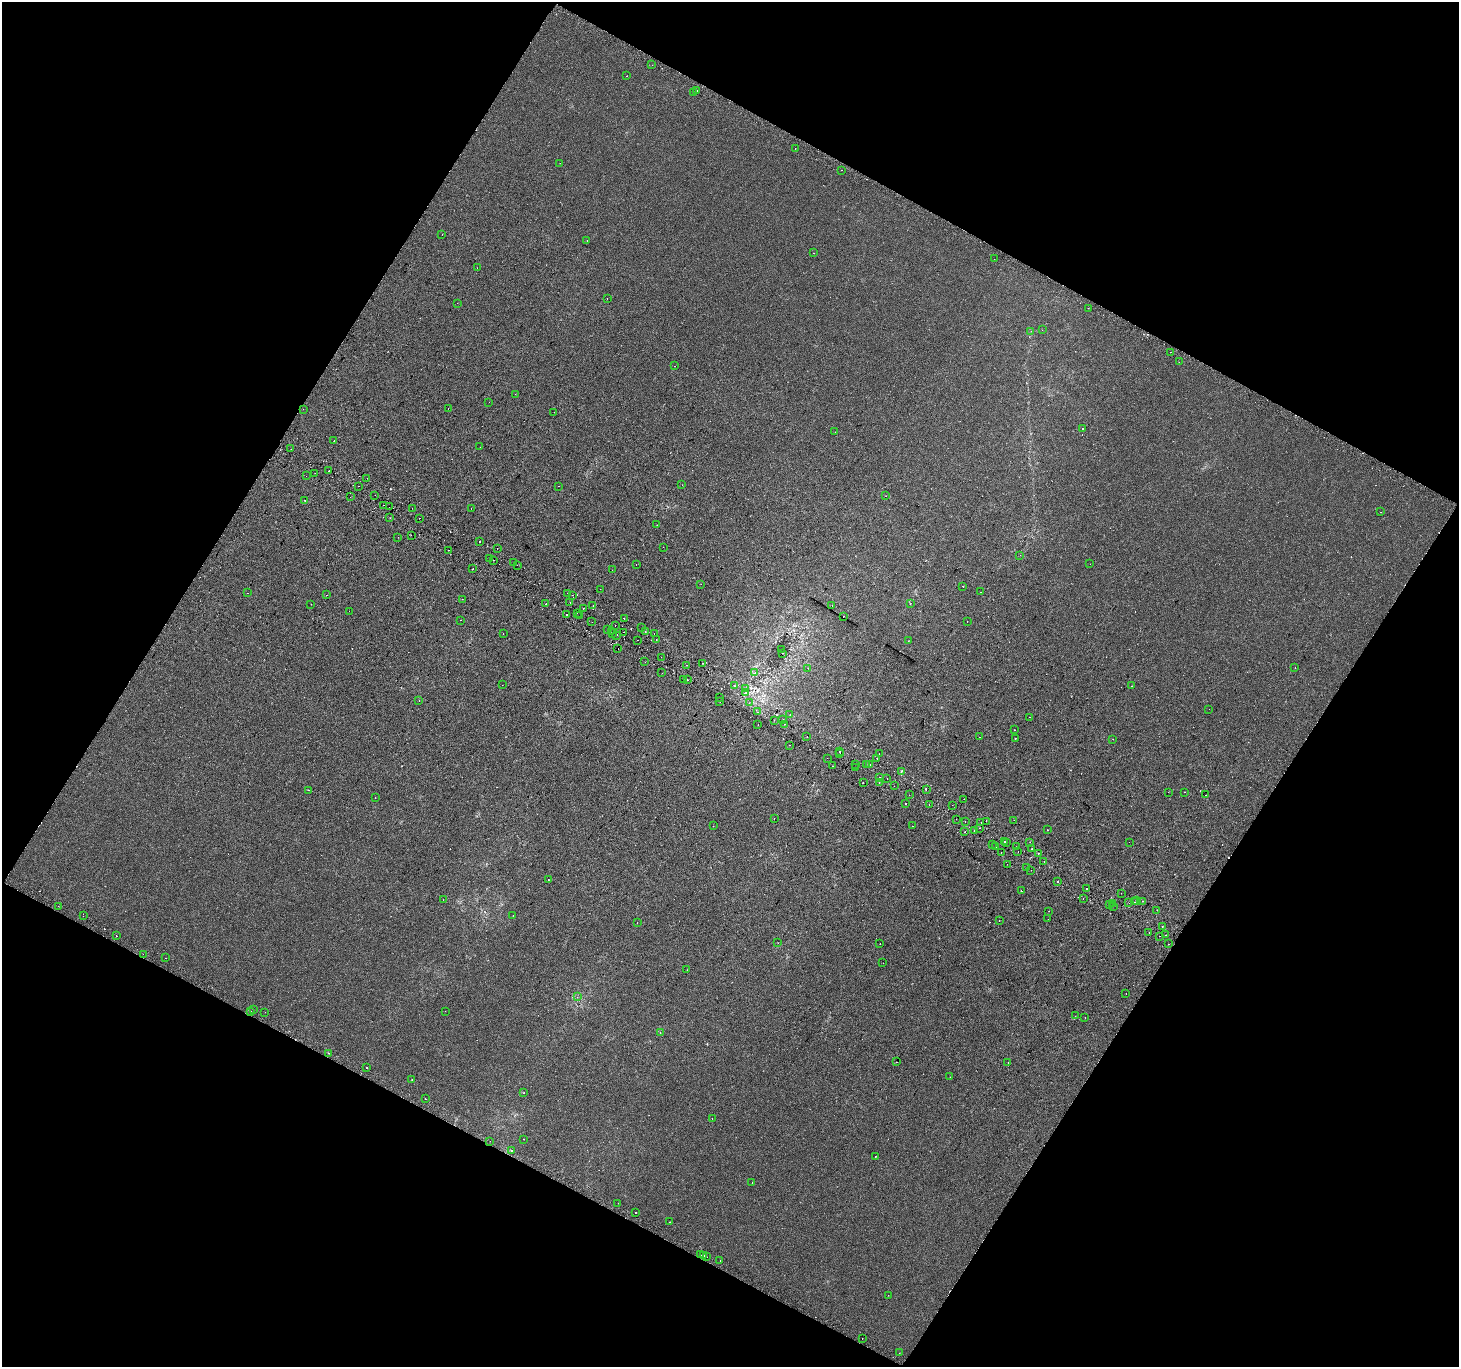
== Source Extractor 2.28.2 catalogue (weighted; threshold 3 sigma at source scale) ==
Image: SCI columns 32-5858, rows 300-5758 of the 5884 x 5991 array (HDU 1 of 3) = the unmasked area's bounding box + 8 px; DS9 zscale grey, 4 x 4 block average (1 PNG px = mean of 4 x 4 image px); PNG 1461 x 1369 px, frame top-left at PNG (2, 2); each listed source drawn as its Kron ellipse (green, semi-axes under 4 px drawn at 4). Shown black and unused: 47% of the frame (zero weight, under 2 of 3 exposures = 2% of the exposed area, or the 3 px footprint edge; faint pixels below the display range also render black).
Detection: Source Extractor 2.28.2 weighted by HDU 2 'WHT'. Background -1.88e-04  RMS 0.0035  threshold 0.0156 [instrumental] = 3 sigma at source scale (4.5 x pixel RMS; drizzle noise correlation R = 1.50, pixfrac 1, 0.0396/0.0396 arcsec/px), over >= 5 px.
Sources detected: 312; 49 cosmic-ray / hot-pixel residue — neither listed nor drawn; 4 coinciding with a brighter row at this scale — not listed separately; the other 259 listed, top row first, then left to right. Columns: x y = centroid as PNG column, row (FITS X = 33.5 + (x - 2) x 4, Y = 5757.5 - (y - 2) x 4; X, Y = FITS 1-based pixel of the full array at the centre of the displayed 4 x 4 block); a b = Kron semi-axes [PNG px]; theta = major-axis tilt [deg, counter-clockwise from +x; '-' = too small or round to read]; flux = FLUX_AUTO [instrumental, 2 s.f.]
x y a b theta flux
652 65 2 2 - 0.91
627 76 2 2 - 2.3
697 90 2 2 - 0.48
693 92 2 2 - 0.99
795 149 2 2 - 0.66
560 163 2 2 - 0.49
842 170 2 2 - 1.8
442 234 2 2 - 0.36
587 241 2 2 - 0.49
813 253 2 2 - 0.85
994 259 2 2 - 0.29
477 268 2 2 - 0.44
607 299 2 2 - 0.33
457 303 2 2 - 1.3
1088 308 2 2 - 0.5
1042 330 2 2 - 0.32
1031 331 2 2 - 0.44
1170 352 2 2 - 1.2
1179 362 2 2 - 0.34
674 366 2 2 - 19
515 394 2 2 - 0.31
489 402 2 2 - 0.26
448 408 2 2 - 0.42
303 409 2 2 - 0.71
554 412 2 2 - 0.35
1082 428 2 2 - 1.1
835 432 2 2 - 0.21
334 441 2 2 - 3.5
480 447 2 2 - 0.32
291 449 2 2 - 0.37
329 471 2 2 - 1.3
315 473 2 2 - 0.64
306 476 2 2 - 0.37
367 478 2 2 - 0.46
682 485 2 2 - 0.28
358 486 2 2 - 0.98
558 486 2 2 - 0.58
375 495 2 2 - 2.3
886 496 2 2 - 0.43
350 497 2 2 - 0.48
305 500 2 2 - 0.7
383 505 2 2 - 0.74
389 507 2 2 - 0.65
412 508 2 2 - 0.39
471 509 2 2 - 1.4
1381 512 2 2 - 0.85
390 518 2 2 - 2.1
419 518 2 2 - 0.59
657 525 2 2 - 0.87
411 535 2 2 - 0.71
398 537 2 2 - 0.53
479 542 2 2 - 2.5
663 547 2 2 - 0.36
497 548 2 2 - 1.4
448 550 2 2 - 1.3
1020 555 2 2 - 0.93
490 559 2 2 - 0.59
493 560 2 2 - 4.4
513 563 2 2 - 6.5
636 564 2 2 - 1.9
1090 564 2 2 - 0.45
517 565 2 2 - 0.3
473 569 2 2 - 3.2
612 570 2 2 - 1.4
701 584 2 2 - 0.39
963 586 2 2 - 2.1
600 589 2 2 - 1.9
980 592 2 2 - 1.4
247 593 2 2 - 1.5
568 593 2 2 - 1.4
327 595 2 2 - 0.32
572 595 2 2 - 1.1
462 599 2 2 - 0.36
570 602 2 2 - 3.8
311 604 2 2 - 0.48
546 604 2 2 - 2.5
910 604 2 2 - 0.49
593 605 2 2 - 0.47
832 606 2 2 - 0.43
583 609 2 2 - 1.1
349 611 2 2 - 0.3
577 613 2 2 - 0.83
567 615 2 2 - 4.5
580 616 2 2 - 1.2
843 616 2 2 - 1.9
624 618 2 2 - 12
461 620 2 2 - 0.81
592 622 2 2 - 1.4
967 622 2 2 - 0.52
615 625 2 2 - 0.85
641 628 2 2 - 0.98
607 629 2 2 - 0.49
611 631 2 2 - 1.8
623 632 2 2 - 4.5
645 632 2 2 - 1.6
503 633 2 2 - 0.87
612 633 2 2 - 0.79
654 634 2 2 - 0.71
616 635 2 2 - 2.4
637 640 2 2 - 0.7
657 640 2 2 - 1.7
908 641 2 2 - 0.28
618 649 2 2 - 1.2
782 649 2 2 - 0.66
783 653 2 2 - 0.74
661 657 2 2 - 0.24
645 662 2 2 - 0.43
702 663 2 2 - 1.2
687 665 2 2 - 1.6
808 668 2 2 - 0.6
1295 668 2 2 - 1.2
662 673 2 2 - 0.29
755 673 2 2 - 0.62
687 679 2 2 - 2.2
684 680 2 2 - 1.7
502 685 2 2 - 0.62
734 686 2 2 - 0.52
1131 686 2 2 - 0.43
746 688 2 2 - 0.76
745 693 2 2 - 1.4
720 697 2 2 - 1.2
419 701 2 2 - 0.7
720 702 2 2 - 0.55
749 703 2 2 - 1.7
1209 709 2 2 - 0.27
758 712 2 2 - 0.69
790 715 2 2 - 3.4
1030 717 2 2 - 0.76
783 719 2 2 - 1.4
774 720 2 2 - 0.3
785 724 2 2 - 0.67
758 725 2 2 - 2.6
1014 730 2 2 - 1.5
807 737 2 2 - 1.5
980 737 2 2 - 0.46
1015 738 2 2 - 0.63
1113 739 2 2 - 2.6
789 745 2 2 - 1.5
840 751 2 2 - 1.4
840 754 2 2 - 1.7
879 754 2 2 - 0.87
827 758 2 2 - 0.29
877 758 2 2 - 1.9
855 764 2 2 - 0.42
866 764 2 2 - 1.2
870 764 2 2 - 0.47
832 766 2 2 - 3.2
856 767 2 2 - 0.34
901 772 2 2 - 0.88
880 777 2 2 - 0.87
887 778 2 2 - 1.2
879 782 2 2 - 0.63
863 783 2 2 - 1.4
894 786 2 2 - 0.82
926 789 2 2 - 6.6
309 790 2 2 - 2.8
1168 792 2 2 - 0.28
1185 792 2 2 - 0.66
909 795 2 2 - 0.99
1206 795 2 2 - 2.2
375 797 2 2 - 0.38
964 799 2 2 - 0.31
906 804 2 2 - 2.5
929 805 2 2 - 1.7
952 805 2 2 - 0.34
774 818 2 2 - 3.9
956 819 2 2 - 0.63
1014 820 2 2 - 1.9
965 821 2 2 - 7.7
986 821 2 2 - 0.79
981 822 2 2 - 3.1
713 826 2 2 - 0.5
912 826 2 2 - 2.4
979 828 2 2 - 0.77
1047 830 2 2 - 0.84
974 831 2 2 - 2.9
965 832 2 2 - 5.9
1004 842 2 2 - 1.1
1030 842 2 2 - 0.37
1129 842 2 2 - 1.7
1006 843 2 2 - 2.2
992 844 2 2 - 1.2
996 847 2 2 - 2.4
1017 847 2 2 - 0.34
1032 849 2 2 - 7.3
1001 852 2 2 - 2.1
1018 852 2 2 - 0.77
1038 853 2 2 - 8
1044 861 2 2 - 3
1007 864 2 2 - 0.38
1026 867 2 2 - 0.36
1031 870 2 2 - 0.45
548 879 2 2 - 0.8
1057 882 2 2 - 4.8
1087 888 2 2 - 5.5
1021 891 2 2 - 2.1
1121 893 2 2 - 0.39
1083 898 2 2 - 0.38
443 900 2 2 - 0.47
1136 900 2 2 - 0.84
1142 901 2 2 - 1.7
1134 902 2 2 - 2
1129 903 2 2 - 1.3
1109 904 2 2 - 0.68
1112 904 2 2 - 3.3
58 906 2 2 - 0.45
1113 906 2 2 - 0.5
1157 910 2 2 - 0.54
1049 911 2 2 - 0.55
513 915 2 2 - 0.59
83 916 2 2 - 0.3
1048 919 2 2 - 0.47
999 921 2 2 - 0.36
637 923 2 2 - 0.41
1162 926 2 2 - 1.3
1149 932 2 2 - 1.3
1165 935 2 2 - 1.5
116 936 2 2 - 1.9
1159 936 2 2 - 2.8
778 943 2 2 - 0.43
880 944 2 2 - 1.5
1169 944 2 2 - 0.44
143 954 2 2 - 1.1
165 958 2 2 - 1.7
883 963 2 2 - 0.3
687 970 2 2 - 0.35
1126 993 2 2 - 5.6
577 997 2 2 - 0.79
253 1010 2 2 - 2.1
250 1011 2 2 - 1.1
445 1011 2 2 - 0.71
265 1012 2 2 - 0.86
1075 1016 2 2 - 0.9
1085 1017 2 2 - 2.7
660 1032 2 2 - 0.75
329 1053 2 2 - 1.3
896 1062 2 2 - 0.6
1008 1062 2 2 - 0.98
367 1068 2 2 - 0.99
950 1077 2 2 - 0.43
412 1080 2 2 - 0.53
524 1093 2 2 - 7.4
425 1099 2 2 - 0.85
712 1118 2 2 - 0.4
523 1139 2 2 - 0.64
490 1141 2 2 - 0.26
512 1150 2 2 - 8.4
875 1156 2 2 - 0.74
752 1182 2 2 - 0.91
618 1203 2 2 - 2.2
635 1213 2 2 - 1.8
670 1222 2 2 - 0.64
701 1255 2 2 - 4.2
703 1256 2 2 - 2.9
707 1257 2 2 - 0.44
720 1260 2 2 - 1.6
888 1295 2 2 - 0.32
862 1338 2 2 - 2.4
899 1353 2 2 - 1.7
Diffuse or blended objects may show on this block-average render without a row.